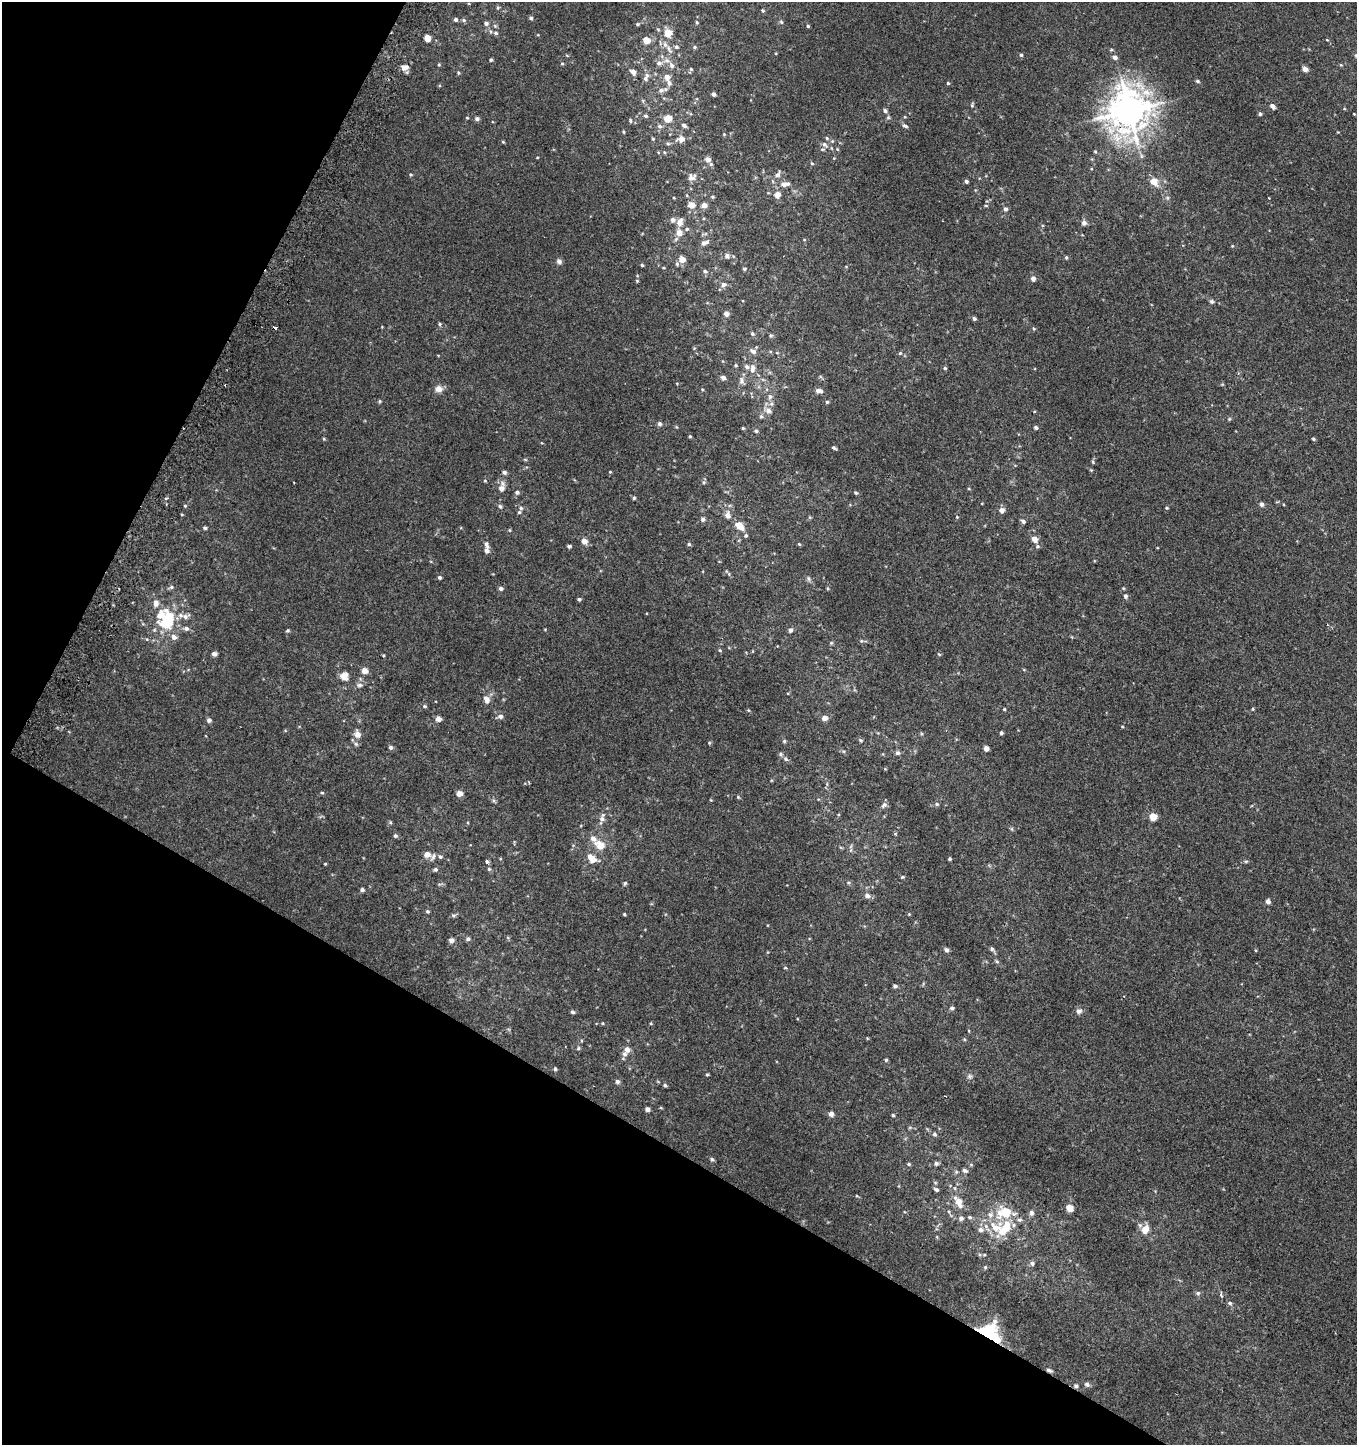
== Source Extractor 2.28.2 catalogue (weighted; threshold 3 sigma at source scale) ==
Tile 9 of 4 x 4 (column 1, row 3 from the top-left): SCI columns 239-1593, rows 1494-2936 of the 5980 x 5884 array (HDU 1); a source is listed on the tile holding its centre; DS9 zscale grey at full resolution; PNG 1359 x 1447 px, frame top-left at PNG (2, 2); no overlay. Shown black and unused: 29% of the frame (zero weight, under 2 of 3 exposures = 3% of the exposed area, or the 3 px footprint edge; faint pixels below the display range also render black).
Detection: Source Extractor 2.28.2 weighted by HDU 2 'WHT'; one run over the whole footprint, this tile lists its part. Background 0.00475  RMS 0.0058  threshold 0.026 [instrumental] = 3 sigma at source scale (4.5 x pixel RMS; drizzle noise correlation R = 1.50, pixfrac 1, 0.0396/0.0396 arcsec/px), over >= 5 px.
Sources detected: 313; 2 inside a brighter object's white glare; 2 cosmic-ray / hot-pixel residue — not listed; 18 inside a brighter listed object's ellipse — not listed separately; the other 291 listed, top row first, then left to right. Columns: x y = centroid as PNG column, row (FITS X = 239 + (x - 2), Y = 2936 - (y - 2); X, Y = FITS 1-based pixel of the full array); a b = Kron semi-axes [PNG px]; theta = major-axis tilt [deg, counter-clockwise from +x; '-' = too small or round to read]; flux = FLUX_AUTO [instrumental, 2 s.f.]
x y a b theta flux
498 8 5 3 - 0.63
763 11 5 4 - 0.81
531 18 5 4 - 1
456 19 5 4 - 1.4
464 20 6 5 - 1.1
697 22 5 4 - 0.77
781 22 6 5 - 0.84
486 23 6 5 - 1.4
637 24 4 4 - 0.64
808 26 4 4 - 0.76
496 33 7 5 -15 1.1
668 33 8 8 - 6.9
427 38 5 5 - 6
647 40 6 5 - 7.3
1327 40 5 3 - 0.42
676 47 6 6 - 1.3
695 47 5 4 - 0.87
669 49 13 5 -64 2.4
1021 55 5 5 - 0.96
1115 57 6 5 - 1.7
491 60 4 4 - 0.93
667 60 8 7 - 2.7
562 63 5 4 - 0.62
659 63 9 7 15 2.2
439 65 4 4 - 0.58
1341 65 5 3 - 0.51
404 68 9 7 19 3.3
1305 69 4 4 - 4.3
691 70 7 4 63 1
633 72 6 5 - 3
458 73 5 4 - 0.7
647 75 7 6 - 1.6
667 77 8 7 - 3.7
1197 81 5 4 - 0.85
948 83 4 4 - 0.72
661 90 8 6 27 2
714 94 4 4 - 1.5
972 105 6 5 - 0.82
1273 106 7 5 -48 2.3
885 111 6 5 - 1.3
1129 111 13 12 - 1000
1260 114 4 4 - 1.3
1354 114 3 2 - 0.41
646 116 5 5 - 1
888 117 5 4 - 0.85
905 117 5 3 - 0.47
467 118 5 3 - 0.47
477 119 5 5 - 1.6
668 119 6 5 - 8.5
630 121 6 4 -88 0.86
684 125 6 4 -27 1.4
660 126 7 6 - 1.7
905 126 8 4 -24 1.3
623 132 5 3 - 0.55
1338 132 3 3 - 0.37
724 134 4 3 - 0.46
827 138 5 4 - 0.83
653 139 4 4 - 0.63
681 139 12 9 12 3.6
832 141 5 5 - 0.73
503 142 4 4 - 0.57
668 143 6 5 - 0.94
825 145 11 6 -46 2.6
837 149 5 3 - 0.52
1095 151 4 4 - 0.61
664 152 5 3 - 0.6
1141 156 6 4 72 0.96
708 160 8 8 - 2.5
812 163 5 4 - 0.71
778 174 12 6 59 2.2
411 175 5 4 - 0.66
692 177 11 8 37 2.8
966 181 4 4 - 1.2
1154 182 12 9 -48 5.2
784 184 8 7 - 2.3
777 195 7 6 - 3.8
1269 198 2 2 - 0.58
692 205 8 7 - 4.1
704 205 5 5 - 3.5
986 206 5 3 - 0.51
1005 209 5 4 - 1.6
673 220 5 5 - 2
680 222 8 6 67 3.8
1084 223 7 7 - 1.7
687 229 6 4 22 0.85
679 233 7 7 - 4.1
704 243 10 5 22 2
1232 246 4 3 - 0.48
727 256 8 7 - 2
1066 257 4 3 - 0.82
682 259 5 5 - 5.4
559 261 8 6 -24 1.5
677 264 5 5 - 0.91
642 265 3 3 - 0.73
744 269 4 4 - 0.89
705 271 6 5 - 1.1
1033 278 6 5 - 2.1
637 281 5 4 - 0.56
723 284 8 7 - 1.8
1211 301 6 6 - 1.1
726 314 6 5 - 2.4
974 318 4 4 - 1
440 324 5 4 - 0.8
1034 329 5 4 - 0.66
752 333 6 4 -73 1
771 335 5 5 - 0.87
694 348 4 4 - 0.54
753 351 10 6 -31 2.2
900 353 5 5 - 0.82
753 368 12 7 86 3.5
945 368 5 4 - 0.79
723 378 5 4 - 2.3
742 381 11 7 -79 2.5
439 389 9 8 - 3.4
819 391 8 5 -9 2.7
770 396 7 6 - 1.9
380 401 4 4 - 0.69
827 402 4 4 - 0.67
768 411 9 7 -28 2.9
761 416 5 5 - 1
1229 419 5 4 - 0.62
659 424 6 5 - 1.4
1036 427 5 4 - 1.1
743 428 3 3 - 0.64
756 431 5 4 - 0.95
690 436 4 3 - 0.64
324 439 5 3 - 0.56
1313 439 4 3 - 0.73
834 448 5 3 - 0.96
525 460 6 4 -2 0.61
1093 462 6 3 -71 0.64
504 472 6 5 - 1.4
610 472 3 3 - 0.43
485 481 4 4 - 0.58
294 482 3 2 - 0.5
704 482 6 5 - 0.92
501 488 8 7 - 3.4
969 489 4 3 - 0.48
517 492 6 5 - 1.2
856 493 6 4 -30 0.77
166 498 5 3 - 0.56
634 498 4 4 - 0.79
1262 504 5 5 - 1.8
185 506 4 4 - 0.6
500 506 6 5 - 1.2
521 508 6 5 - 1.1
1167 508 4 3 - 0.59
1002 510 6 5 - 2.9
182 515 4 3 - 0.47
728 515 9 7 -82 3
957 517 4 4 - 0.43
703 519 6 5 - 1.3
1023 521 6 4 -30 1.2
740 526 11 7 -42 5.9
205 528 5 4 - 0.92
510 530 5 3 - 0.56
746 536 5 5 - 0.96
1034 539 5 5 - 4.5
584 541 7 6 - 3.2
689 544 5 5 - 0.93
799 544 5 4 - 0.56
486 545 10 6 -66 1.9
569 546 4 3 - 1.2
1037 546 6 5 - 0.96
486 550 6 5 - 2.2
440 577 4 4 - 1.2
808 579 8 4 -81 1
171 587 7 6 - 1.2
827 588 5 3 - 0.57
501 589 5 4 - 1.4
1125 596 6 5 - 1.2
579 599 5 4 - 0.96
156 603 10 7 -90 3.2
185 616 13 8 11 3.4
167 621 22 16 81 28
186 628 7 6 - 1.7
790 630 6 5 - 1.4
287 631 5 4 - 0.79
861 641 5 3 - 0.59
831 643 5 4 - 0.64
720 650 5 4 - 0.65
214 654 5 4 - 2.2
939 654 5 3 - 0.53
364 671 5 5 - 4.5
344 676 7 7 - 5.5
360 685 9 6 1 1.6
486 699 10 7 -71 3.3
424 706 5 4 - 0.84
1004 709 4 3 - 0.52
1253 709 4 4 - 0.57
748 710 5 4 - 0.57
500 716 6 6 - 2.2
824 718 6 5 - 2.9
438 719 5 5 - 3.2
209 720 5 5 - 1.6
1001 733 4 3 - 1.1
357 734 8 7 - 3.6
861 740 6 4 -41 0.86
784 741 5 4 - 0.7
709 743 5 4 - 0.62
356 744 7 5 -16 1.2
391 747 5 4 - 1.5
986 748 4 4 - 3.3
898 753 6 5 - 1.4
785 759 7 5 -41 1.3
322 793 5 3 - 0.57
459 793 5 5 - 4.1
738 797 5 3 - 0.59
711 800 4 3 - 0.48
937 804 6 5 - 1
884 805 9 6 41 1.7
1153 817 5 5 - 11
602 818 14 7 75 2.9
1012 829 6 4 -71 0.72
895 834 5 3 - 0.51
395 836 5 5 - 1.1
600 845 10 8 -40 7.8
427 855 7 7 - 3.4
440 857 6 5 - 1.1
950 859 3 3 - 0.89
592 860 9 7 34 4
1246 861 6 4 0 0.73
487 862 3 3 - 8.2
325 864 3 3 - 0.45
489 869 5 5 - 0.85
435 870 6 5 - 1.1
902 877 5 3 - 0.63
625 883 6 4 73 0.86
848 883 5 4 - 0.7
362 890 4 4 - 1.3
867 896 7 6 - 2.2
1268 901 5 4 - 2.3
427 911 4 4 - 0.8
624 914 3 3 - 0.62
909 914 4 4 - 0.45
453 915 7 4 -1 0.93
468 939 5 5 - 1.3
451 940 6 5 - 1.8
992 949 7 5 -46 1.4
946 950 5 5 - 1.6
997 961 6 4 -30 0.8
785 968 5 3 - 0.42
895 986 5 4 - 1.3
952 1008 6 5 - 1.2
1079 1011 7 6 - 2.2
572 1012 5 4 - 1.1
602 1023 4 3 - 0.46
651 1024 5 3 - 0.45
964 1039 5 3 - 0.57
578 1048 5 4 - 0.81
627 1049 7 6 - 2.7
886 1060 4 4 - 0.72
555 1069 5 4 - 0.93
707 1074 4 4 - 0.65
970 1076 7 6 - 1.5
617 1082 5 5 - 1.6
665 1085 5 4 - 0.92
661 1108 5 3 - 0.51
647 1109 4 4 - 2.1
831 1114 6 5 - 2.2
893 1115 4 3 - 0.75
910 1127 6 4 19 0.67
934 1134 6 5 - 1.2
712 1159 5 5 - 0.92
936 1163 6 5 - 1.5
909 1164 5 4 - 0.82
971 1165 6 3 -20 0.64
965 1171 7 5 -16 1.6
956 1172 5 5 - 0.89
936 1190 6 5 - 1.4
857 1196 5 3 - 0.54
959 1201 13 8 -47 5.5
1069 1208 5 5 - 8.8
1005 1212 12 9 12 18
1031 1213 6 5 - 2.1
990 1215 8 7 - 2.4
970 1217 6 4 -20 0.89
961 1218 6 6 - 1.9
1019 1220 8 5 0 1.4
1005 1229 21 10 52 17
1145 1229 8 6 59 6.7
981 1230 8 7 - 2.7
1032 1263 6 6 - 1.4
985 1267 5 4 - 0.77
1198 1293 6 6 - 1.2
1221 1295 6 4 -72 1.1
1230 1303 6 5 - 1.1
988 1327 35 16 -33 24
1049 1370 7 4 -21 1.3
1087 1384 7 6 - 1.5
1076 1386 6 5 - 1.2
Overlapping masked pixels (flux is a lower limit): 2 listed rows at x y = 1049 1370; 1076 1386